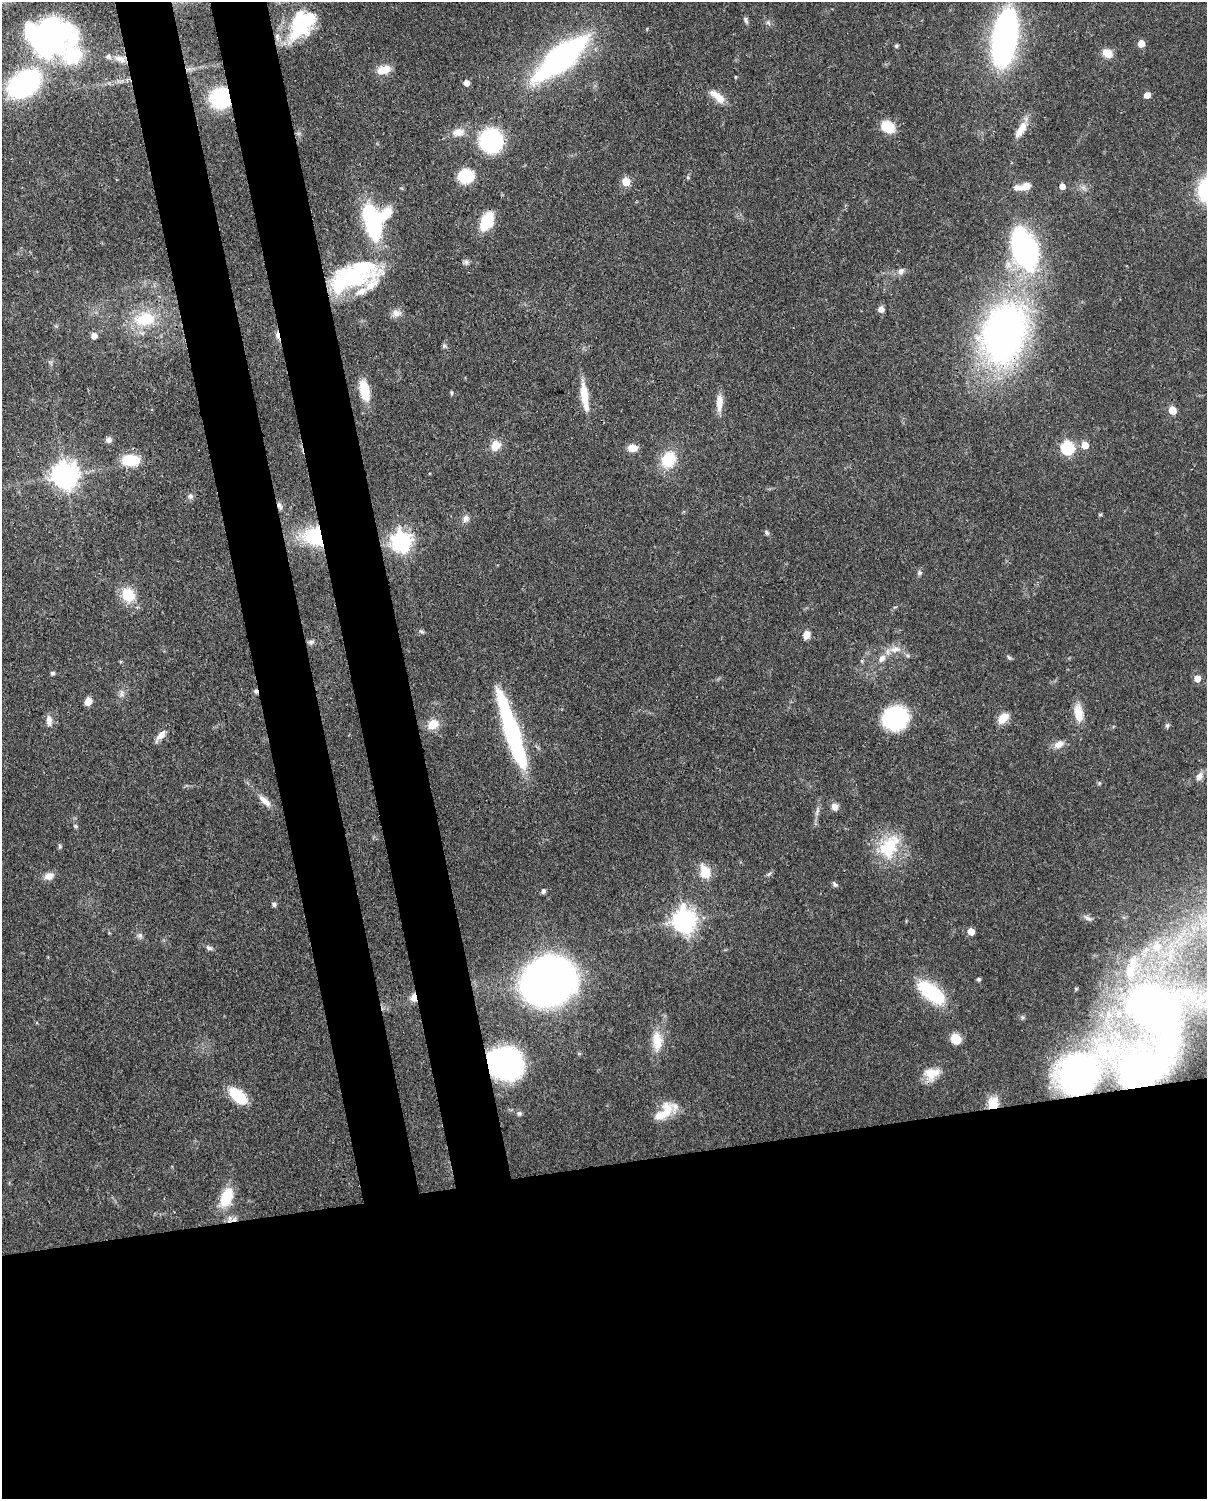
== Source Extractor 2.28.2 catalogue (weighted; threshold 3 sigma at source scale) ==
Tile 11 of 4 x 3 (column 3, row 3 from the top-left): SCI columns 2502-3706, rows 155-1651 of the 5000 x 4911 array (HDU 1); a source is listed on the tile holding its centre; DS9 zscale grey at full resolution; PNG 1209 x 1501 px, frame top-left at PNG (2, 2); no overlay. Shown black and unused: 30% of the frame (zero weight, under 3 of 4 exposures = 7% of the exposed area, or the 3 px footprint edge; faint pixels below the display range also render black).
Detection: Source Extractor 2.28.2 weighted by HDU 2 'WHT'; one run over the whole footprint, this tile lists its part. Background 0.0986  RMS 0.0041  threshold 0.0184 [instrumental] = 3 sigma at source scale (4.5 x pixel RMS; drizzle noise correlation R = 1.50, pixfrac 1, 0.05/0.05 arcsec/px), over >= 5 px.
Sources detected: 128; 5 inside a brighter object's white glare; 1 cosmic-ray / hot-pixel residue — not listed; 7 inside a brighter listed object's ellipse — not listed separately; the other 115 listed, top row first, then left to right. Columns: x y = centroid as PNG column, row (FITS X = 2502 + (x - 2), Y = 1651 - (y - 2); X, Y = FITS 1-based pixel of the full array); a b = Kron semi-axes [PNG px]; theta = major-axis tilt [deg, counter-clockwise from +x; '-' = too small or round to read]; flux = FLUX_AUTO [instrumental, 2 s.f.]
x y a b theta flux
746 20 9 5 -60 1.1
768 23 8 4 -37 0.87
300 30 38 18 35 23
53 34 41 32 -30 84
1005 38 42 16 81 190
1141 43 5 5 - 7.8
896 46 5 4 - 0.69
1107 53 11 9 -33 4.8
561 58 34 13 40 180
120 59 14 8 -15 3.1
383 70 16 9 14 5.9
736 77 4 3 - 0.39
466 83 5 5 - 3.3
24 84 24 16 32 90
1147 95 5 5 - 4.4
718 97 23 9 -40 5.3
221 98 16 15 - 37
888 127 13 10 -33 11
1021 130 23 9 55 5.1
458 132 16 11 14 4.1
491 141 18 18 - 45
466 176 11 9 11 23
626 181 5 5 - 14
1026 186 9 7 26 4
1062 186 5 4 - 3.6
372 221 31 12 -75 61
487 221 19 10 61 15
1023 247 46 25 -71 81
466 262 9 6 -89 1.1
901 271 9 7 49 1.9
353 276 58 24 24 56
881 309 7 7 - 2
396 313 12 10 -23 2.6
145 319 24 16 10 18
1004 333 49 35 77 210
277 335 12 5 -76 1.9
94 336 5 5 - 2.9
364 390 22 9 -77 11
451 393 6 3 -82 0.53
584 397 35 8 -82 8.8
719 403 22 8 87 4.7
1172 410 5 5 - 9.2
109 440 8 7 - 1.4
1085 445 5 5 - 7.2
495 446 11 9 50 5.5
633 448 11 8 3 3.8
1067 448 6 6 - 57
668 459 15 13 56 15
130 460 18 11 1 13
65 475 8 8 - 460
190 496 8 6 -34 1.1
279 505 9 6 -60 1.4
1100 515 6 3 0 0.48
466 518 10 8 65 1.9
767 533 7 5 -35 0.84
315 537 21 18 -20 30
401 541 7 7 - 230
919 573 8 7 - 0.95
128 595 15 12 -56 11
806 635 10 7 78 2.8
311 642 7 6 - 1
895 649 15 9 8 3.9
908 656 6 4 -19 0.69
882 658 11 8 49 2.9
1009 658 7 5 -52 0.67
862 661 6 4 -71 0.54
53 673 5 5 - 0.83
1197 678 5 5 - 4.7
121 693 11 5 -89 1.5
88 702 8 6 68 3.7
1078 713 23 11 -83 6.1
895 718 19 17 25 49
1003 718 11 7 49 7.6
49 721 14 8 -86 2.5
433 724 14 11 39 5.2
1167 725 6 5 - 0.75
512 733 82 12 -72 70
161 735 13 7 43 3.2
1059 744 13 9 25 3.4
1199 776 10 8 56 2.4
265 801 21 7 -41 3.6
835 807 8 7 - 2.7
817 811 13 5 76 1.7
75 826 7 4 -27 0.65
60 846 6 4 -89 0.62
889 846 37 23 58 19
705 872 16 11 -71 7.3
49 876 12 9 20 3
835 884 8 5 -48 0.9
543 891 6 5 - 0.93
274 904 6 5 - 0.88
1088 918 13 5 -30 1.4
684 921 8 8 - 340
971 931 5 5 - 6.8
140 935 7 7 - 1.2
1156 947 10 9 - 4
209 948 9 6 -23 1.2
1132 962 15 8 65 3.6
978 979 6 5 - 0.67
548 982 32 26 27 490
931 992 37 16 -37 24
413 998 10 7 87 2.9
1151 1008 53 35 -43 170
956 1039 10 9 - 6.9
657 1041 27 13 -86 8.6
508 1064 24 18 -61 110
1142 1071 53 24 36 44
931 1073 21 15 15 6.5
1077 1073 22 20 57 69
238 1096 20 10 -41 17
993 1103 15 13 74 8.3
519 1113 7 6 - 0.95
663 1113 31 13 43 9.5
226 1197 22 12 69 13
229 1219 11 5 77 1.7
Overlapping masked pixels (flux is a lower limit): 11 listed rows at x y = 221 98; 1004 333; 277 335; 279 505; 315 537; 512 733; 413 998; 508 1064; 1142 1071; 993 1103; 229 1219
Unlisted compact peaks at least as high as the median listed source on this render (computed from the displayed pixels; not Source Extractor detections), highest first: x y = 444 346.